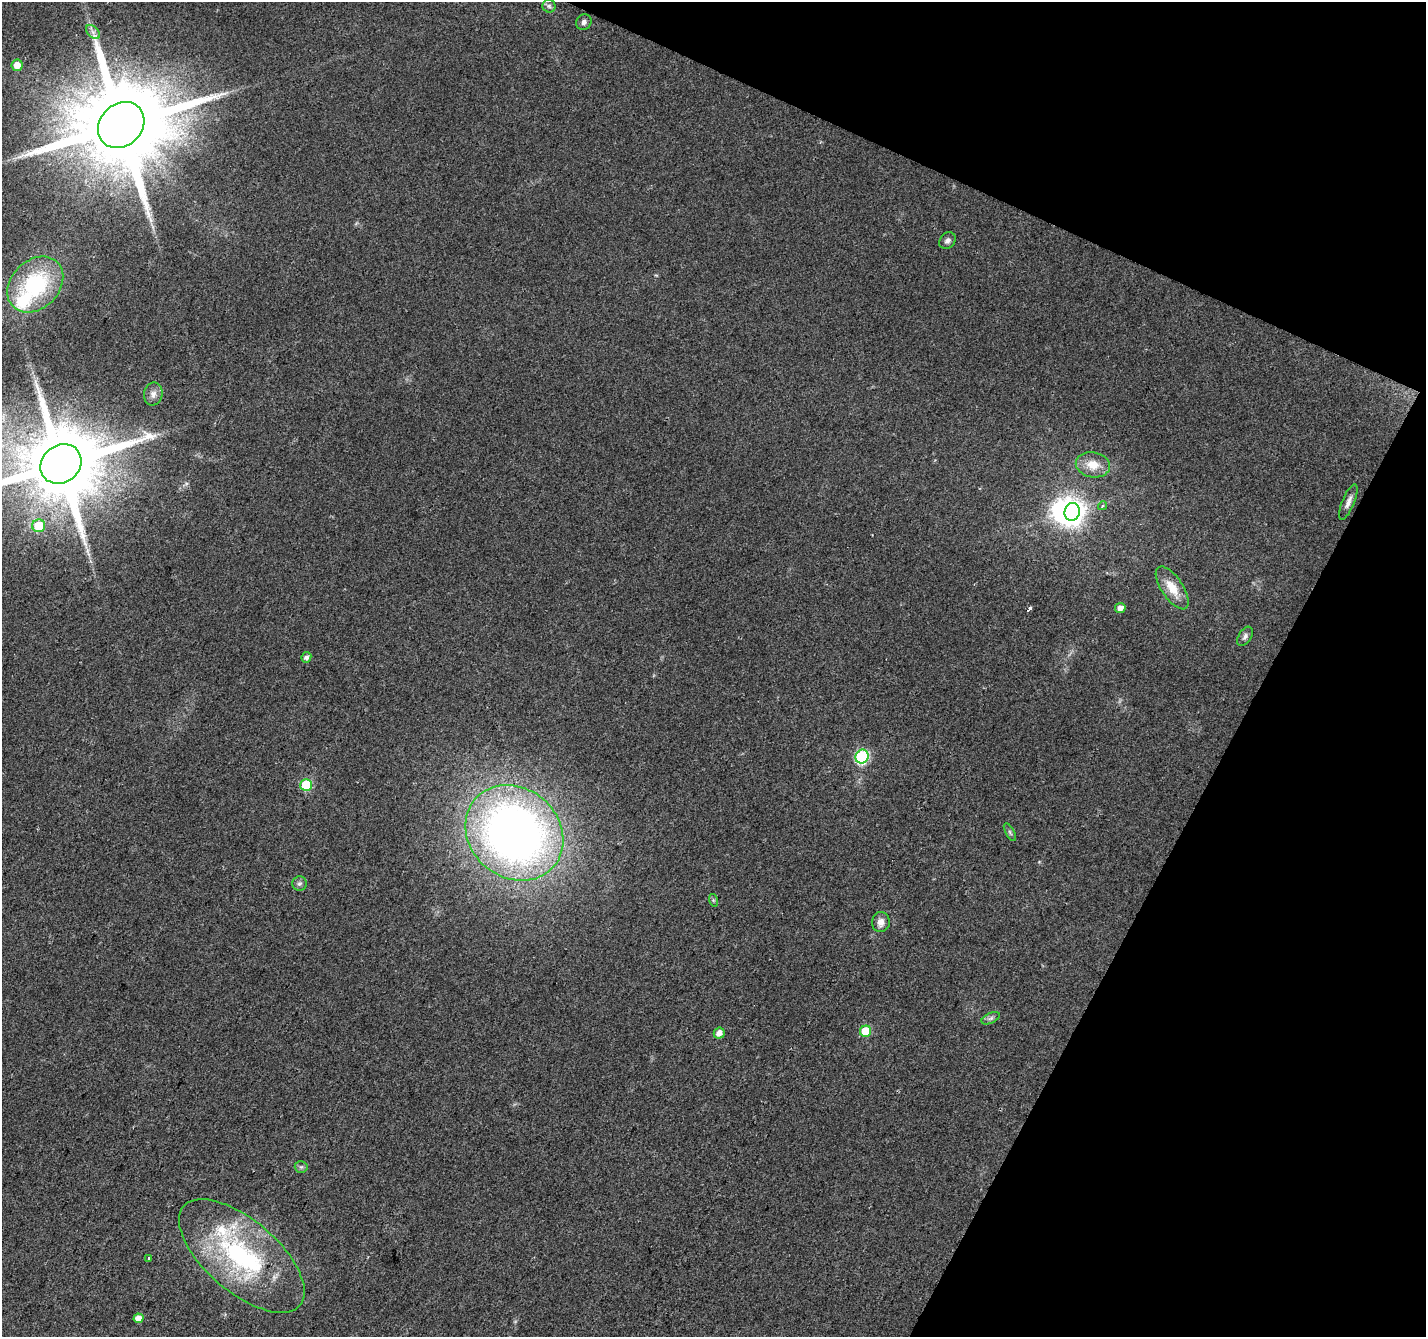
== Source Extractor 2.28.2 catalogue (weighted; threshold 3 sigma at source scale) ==
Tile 8 of 4 x 4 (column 4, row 2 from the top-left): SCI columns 4278-5701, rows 2939-4273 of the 5701 x 5810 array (HDU 1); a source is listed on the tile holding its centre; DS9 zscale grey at full resolution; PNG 1428 x 1339 px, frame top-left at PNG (2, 2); each listed source drawn as its Kron ellipse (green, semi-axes under 4 px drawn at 4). Shown black and unused: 22% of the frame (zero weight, under 2 of 3 exposures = <1% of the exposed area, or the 3 px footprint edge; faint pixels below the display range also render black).
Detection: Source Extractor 2.28.2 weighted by HDU 2 'WHT'; one run over the whole footprint, this tile lists its part. Background 0.0488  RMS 0.0058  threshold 0.0262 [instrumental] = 3 sigma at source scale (4.5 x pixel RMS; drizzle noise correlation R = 1.50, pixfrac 1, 0.0396/0.0396 arcsec/px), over >= 5 px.
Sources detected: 37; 1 inside a brighter object's white glare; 1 cosmic-ray / hot-pixel residue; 1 long thin detection or spike segment (spike, bleed or trail) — neither listed nor drawn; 2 inside a brighter listed object's ellipse — not listed separately; the other 32 listed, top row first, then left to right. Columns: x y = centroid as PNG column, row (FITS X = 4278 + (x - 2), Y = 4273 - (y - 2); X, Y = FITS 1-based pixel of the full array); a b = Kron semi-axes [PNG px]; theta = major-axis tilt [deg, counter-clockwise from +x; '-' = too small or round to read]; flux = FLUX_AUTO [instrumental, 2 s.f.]
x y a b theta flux
549 6 6 6 - 1.4
584 22 8 7 - 1.9
93 32 8 5 -45 1.9
17 65 6 5 - 5.8
121 125 25 21 44 13000
947 241 9 7 47 2.1
35 285 31 24 45 57
153 394 11 9 76 3.3
61 464 21 18 38 8800
1093 465 17 12 -10 9.4
1348 502 19 6 67 3.5
1102 506 5 4 - 1.1
1072 512 9 7 75 390
39 526 6 6 - 17
1172 588 25 10 -56 11
1120 608 5 5 - 3.8
1245 636 11 6 58 2
306 657 5 5 - 2.2
862 757 7 6 - 71
306 785 6 6 - 28
1010 832 10 3 -61 1.1
514 833 52 44 -40 420
299 884 7 7 - 1.6
713 900 6 4 -72 0.8
881 922 10 9 - 3.8
991 1018 10 5 27 1.6
866 1031 6 5 - 21
719 1033 5 5 - 4.2
301 1167 6 6 - 1.2
242 1256 77 36 -40 99
149 1258 3 3 - 6.5
138 1318 5 4 - 5.9
Overlapping masked pixels (flux is a lower limit): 1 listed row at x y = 121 125
Isophote crosses this tile's border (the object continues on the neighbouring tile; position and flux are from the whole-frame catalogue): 1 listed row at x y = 61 464